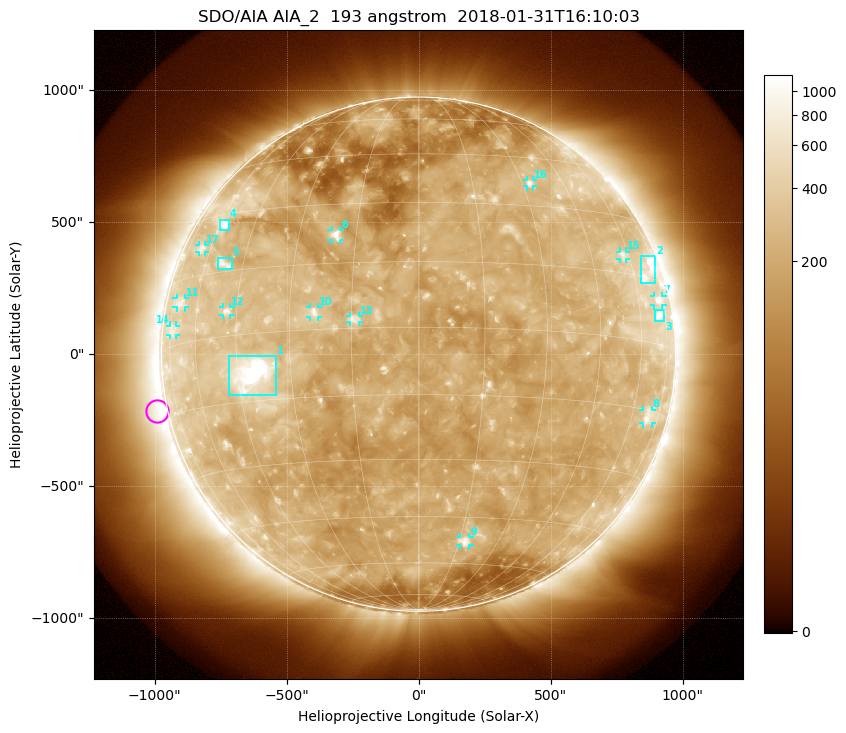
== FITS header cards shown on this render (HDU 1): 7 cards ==
TELESCOP= 'SDO/AIA'
INSTRUME= 'AIA_2'
WAVELNTH=                  193
WAVEUNIT= 'angstrom'
DATE-OBS= '2018-01-31T16:10:03.47'
CTYPE1  = 'HPLN-TAN'
CTYPE2  = 'HPLT-TAN'

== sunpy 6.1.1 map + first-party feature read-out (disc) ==
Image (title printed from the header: SDO/AIA AIA_2  193 angstrom  2018-01-31T16:10:03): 1024 x 1024 px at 2.4 arcsec/px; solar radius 974 arcsec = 406 px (full disc in frame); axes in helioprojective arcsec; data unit not stated in the header (colour bar unlabelled)
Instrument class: DISC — disc imager (sunpy class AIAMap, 193 A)
Bright regions (active regions / flare kernels): reference = the median radial profile (limb darkening/brightening removed); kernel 9 px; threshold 5 sigma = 368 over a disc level ~206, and >= 1.15x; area >= 12 px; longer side >= 10 px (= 24 arcsec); searched inside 0.97 R_sun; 17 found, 17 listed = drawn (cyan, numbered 1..; 12 of them under ~33 arcsec drawn as corner ticks so the feature stays visible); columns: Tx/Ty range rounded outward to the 5 arcsec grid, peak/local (2 s.f.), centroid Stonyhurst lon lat
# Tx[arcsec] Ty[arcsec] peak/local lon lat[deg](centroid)
1 -720..-540 -155..-5 22 -41 -9
2 840..900 265..375 5.1 +68 +16
3 895..930 125..170 4.2 +71 +7
4 -755..-715 470..510 4.7 -58 +27
5 -760..-705 325..365 3.9 -52 +17
6 -330..-295 430..470 5.9 -20 +22
7 890..925 185..220 4.3 +71 +10
8 850..885 -265..-210 3.5 +68 -16
9 155..195 -725..-690 4.7 +17 -52
10 -410..-380 140..180 4.7 -24 +4
11 -920..-885 175..210 3 -69 +9
12 -745..-710 145..180 4.3 -48 +6
13 -260..-225 120..145 3.6 -14 +2
14 -940..-920 70..110 2.6 -73 +4
15 760..785 360..390 3.1 +57 +19
16 410..435 635..660 3.9 +33 +37
17 -830..-805 385..415 2.9 -65 +22
Off-limb structures (1.02-1.3 R_sun): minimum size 162 px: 5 found; the strongest spans PA ~50..145 deg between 1.02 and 1.3 R_sun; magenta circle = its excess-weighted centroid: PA ~100 deg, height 1.04 R_sun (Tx ~-990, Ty ~-215 arcsec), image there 1.9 x the reference